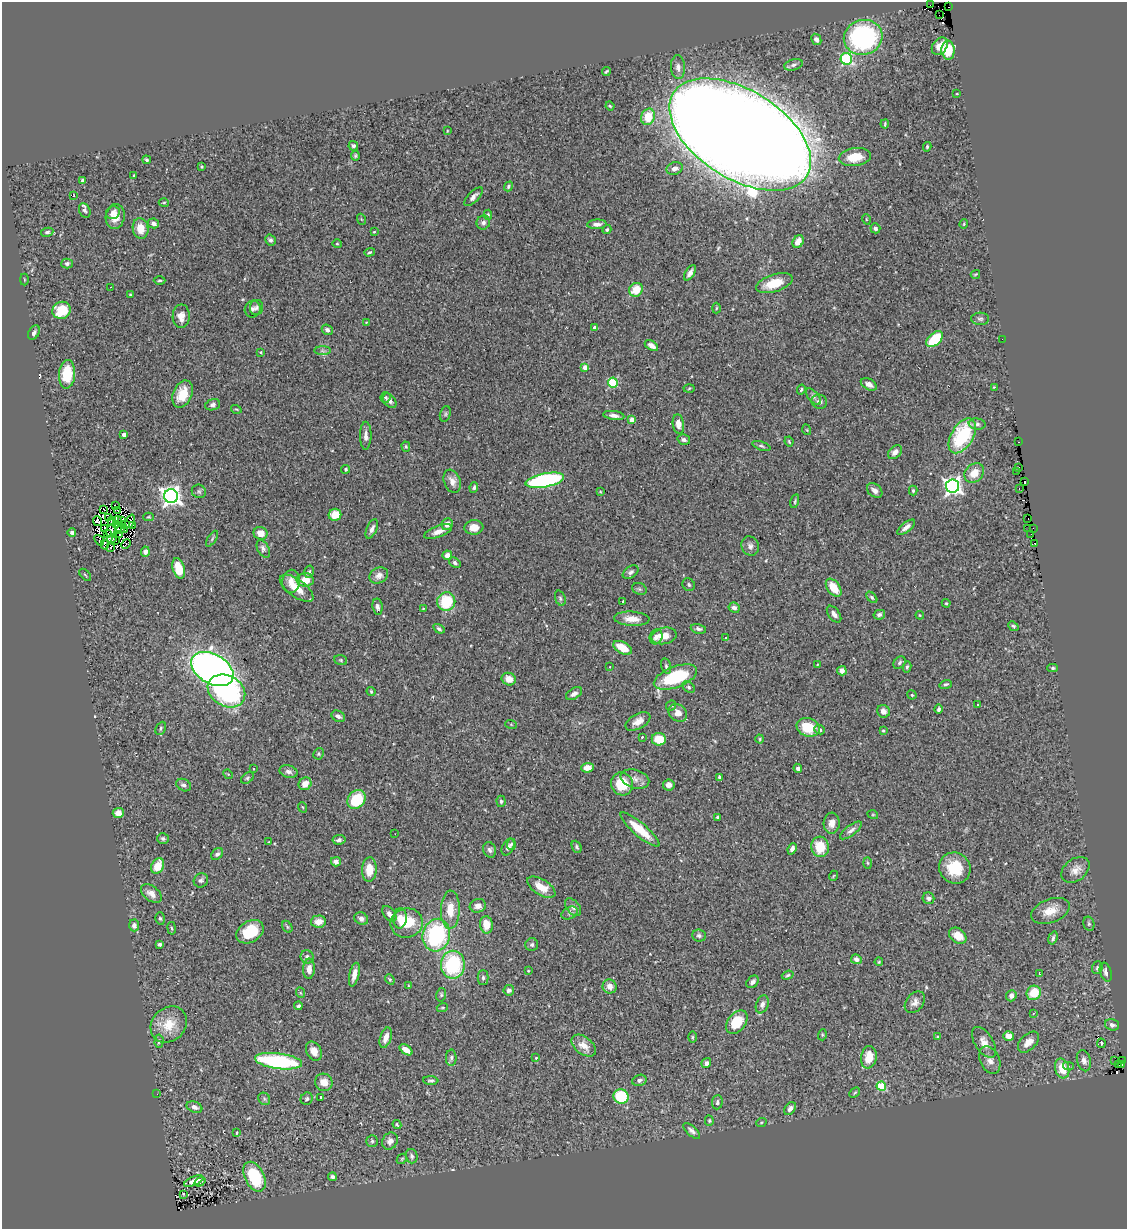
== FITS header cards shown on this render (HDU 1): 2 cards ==
NAXIS1  =                 1125
NAXIS2  =                 1227

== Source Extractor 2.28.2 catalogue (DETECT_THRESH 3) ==
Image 1125 x 1227 px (HDU 1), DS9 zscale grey, 1 PNG px = 1 image px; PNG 1129 x 1231 px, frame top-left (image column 1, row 1227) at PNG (2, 2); each listed source drawn as its Kron ellipse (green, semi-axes under 4 px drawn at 4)
Background 0.903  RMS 0.057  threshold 0.172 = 3 sigma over >= 5 px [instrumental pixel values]
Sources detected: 384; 12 with non-positive FLUX_AUTO (blend fragments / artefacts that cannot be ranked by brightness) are neither listed nor drawn; the other 372 listed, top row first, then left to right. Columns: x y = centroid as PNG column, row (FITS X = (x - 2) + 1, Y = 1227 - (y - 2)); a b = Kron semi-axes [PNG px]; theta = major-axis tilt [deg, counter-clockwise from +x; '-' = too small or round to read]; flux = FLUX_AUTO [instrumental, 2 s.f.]
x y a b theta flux
930 5 3 2 - 13
949 7 3 2 - 12
939 15 2 2 - 5.5
863 37 19 17 15 630
816 39 6 5 - 12
940 46 9 7 54 33
948 50 9 6 -86 130
846 59 6 5 - 420
793 65 10 5 14 11
678 67 12 7 -86 18
606 71 4 2 - 4.8
957 94 3 2 - 2.3
610 106 4 3 - 4
648 117 8 7 - 87
885 124 4 2 - 4.2
447 131 3 2 - 2.8
740 135 79 44 -32 23000
353 146 5 4 - 8.4
927 147 5 3 - 5.2
355 156 5 4 - 5.9
855 157 16 9 7 81
147 160 4 4 - 6.6
202 167 4 3 - 3.9
675 168 8 6 17 20
134 176 3 3 - 4.5
82 180 3 3 - 6.4
508 186 5 4 - 7.5
74 196 3 2 - 6.1
474 197 12 5 46 16
164 202 5 3 - 3.9
85 210 7 5 -65 9.1
113 213 7 6 - 14
488 215 5 4 - 5.5
115 217 13 9 80 42
361 219 5 3 - 3.3
866 219 5 3 - 3.2
483 222 7 6 - 13
153 223 5 5 - 16
597 224 9 5 2 17
964 224 4 4 - 4
141 228 10 8 -82 56
875 228 5 5 - 10
607 230 5 4 - 6.5
47 232 6 4 11 8.6
374 232 3 2 - 2.9
270 240 6 5 - 9.9
798 242 7 5 60 35
337 244 4 4 - 4.4
370 252 5 4 - 5.2
67 264 5 5 - 8.2
690 273 8 4 57 18
975 274 5 3 - 4.1
24 280 6 3 90 3.6
160 280 6 3 1 5.1
774 283 19 8 18 94
111 287 3 2 - 4
636 290 7 6 - 65
130 295 3 2 - 3.3
257 308 8 6 77 9.7
716 308 5 3 - 4
253 309 8 7 - 13
62 310 9 8 - 110
181 316 12 8 89 36
980 319 9 6 -2 9.3
366 322 3 2 - 2.5
595 328 4 3 - 14
327 330 6 5 - 11
34 333 7 5 61 12
935 339 10 6 42 180
1002 339 2 2 - 70
651 346 7 4 -32 19
322 351 8 4 -1 8.9
261 352 3 3 - 3.5
585 367 4 4 - 42
67 374 14 8 87 130
613 382 5 5 - 240
869 384 9 5 -29 18
994 387 4 3 - 3.9
689 388 5 3 - 3.9
801 390 5 4 - 5.8
183 394 14 9 66 71
386 397 5 5 - 6.1
813 397 10 5 -49 11
390 401 8 5 -47 16
819 402 8 7 - 15
213 405 8 5 17 9.8
236 409 5 3 - 3.6
445 414 8 5 73 7.2
614 415 10 4 -8 18
631 420 4 4 - 37
678 424 10 5 -81 28
977 424 8 5 -7 12
807 430 5 3 - 3.3
124 435 4 4 - 27
366 436 14 5 90 20
962 436 19 11 58 290
684 440 6 5 - 10
789 442 5 3 - 4.2
1019 442 3 2 - 5.1
761 446 9 4 -19 8
406 447 5 4 - 4.9
895 452 8 6 44 20
1019 467 2 2 - 3
346 469 4 4 - 7.1
1017 471 2 2 - 9.7
974 473 11 8 44 55
545 480 19 6 11 670
452 481 12 8 -69 27
1025 481 3 2 - 12
952 486 6 6 - 1700
474 487 5 4 - 6.9
1019 489 3 2 - 9.7
875 490 8 6 -40 18
199 491 7 6 - 8.9
913 491 5 4 - 6.3
600 492 4 2 - 3.3
171 496 7 7 - 2300
795 501 7 3 75 5.2
115 505 3 2 - 6.6
104 509 3 2 - 1.9
117 510 3 2 - 3.6
335 515 6 6 - 61
148 517 5 4 - 4.3
109 518 3 2 - 5.3
1028 519 2 2 - 4.3
117 520 4 2 - 3.2
122 520 3 2 - 4
98 521 5 4 - 10
130 521 7 3 69 0.78
112 522 5 2 - 2.9
126 524 3 2 - 1.2
447 524 6 5 - 23
117 525 3 2 - 2.6
133 525 3 2 - 10
474 527 9 7 5 38
906 527 11 4 39 20
105 528 3 2 - 5
1028 528 2 2 - 2.8
1034 528 2 2 - 4
121 529 2 2 - 6.4
372 529 10 5 67 16
111 530 7 4 73 4.1
125 530 2 2 - 2.6
438 532 15 5 20 27
72 533 4 4 - 12
261 533 7 6 - 35
107 534 3 2 - 5.3
1031 534 2 2 - 2.7
120 535 3 2 - 3.9
112 539 5 3 - 4.3
212 539 9 3 57 6
99 540 6 3 -52 9.3
116 541 2 2 - 4.7
1035 543 3 2 - 37
126 544 5 3 - 12
105 545 4 2 - 3.5
750 546 10 8 -63 15
110 548 3 2 - 6.4
263 549 9 5 -60 16
145 552 5 4 - 16
447 555 5 4 - 19
455 563 6 4 -35 9
179 568 10 6 -73 85
309 572 6 5 - 7
631 572 9 5 33 10
85 575 7 2 -45 3.6
379 575 10 7 27 21
305 580 8 6 -3 57
291 581 11 9 78 34
689 585 7 6 - 8
297 588 20 8 -36 65
834 588 10 6 -54 78
639 589 7 5 -21 7.8
872 597 7 4 -46 7.5
560 598 8 5 -72 7.7
623 601 3 3 - 3.6
446 602 9 9 - 170
946 603 4 4 - 4.1
377 607 8 5 -81 13
734 608 5 5 - 12
423 609 3 3 - 3.4
834 614 10 5 -54 16
879 615 6 5 - 11
920 615 4 3 - 3.7
632 619 18 7 -4 43
1013 626 5 4 - 6.4
439 629 6 4 -33 7.1
698 629 8 5 -13 11
664 636 13 8 12 52
656 637 8 6 67 18
725 638 4 3 - 5.3
622 648 10 5 -28 58
341 660 6 5 - 5.6
899 663 7 5 48 8.6
817 665 3 3 - 3.4
666 666 8 4 -76 7.2
610 667 3 3 - 4.9
907 667 5 4 - 6.3
1053 668 5 4 - 7
212 669 23 14 -30 2400
842 671 5 4 - 20
675 677 23 10 21 250
509 679 7 6 - 39
946 684 6 4 18 6.3
689 687 7 5 -41 7.7
226 691 20 15 -29 680
371 691 4 3 - 4.8
574 694 9 5 33 16
912 695 4 4 - 5
978 704 3 3 - 12
671 706 5 4 - 5.3
938 709 5 3 - 8.7
883 711 7 6 - 15
678 713 10 8 -41 35
338 716 7 5 -29 12
638 721 13 7 29 31
511 724 6 4 -20 3.7
808 727 12 9 -18 98
161 728 7 5 65 7.1
820 730 5 4 - 8.6
883 731 4 3 - 4.4
642 737 3 3 - 3.4
659 739 7 6 - 86
760 739 4 4 - 4
319 754 6 5 - 6.2
588 768 6 4 5 37
798 768 5 4 - 11
254 769 3 2 - 2.8
289 772 9 6 -14 16
228 774 5 4 - 3.8
719 777 4 3 - 6.5
247 778 7 4 37 6.4
635 779 15 9 -16 27
305 784 7 6 - 32
622 784 11 11 - 110
184 785 8 6 -28 13
669 785 5 5 - 20
357 799 10 8 47 150
501 801 6 4 -88 6.5
302 807 5 3 - 3.6
118 813 5 5 - 34
873 815 5 3 - 3.3
718 817 3 3 - 6.3
832 823 10 8 85 27
640 830 25 6 -41 90
851 830 13 5 37 16
395 834 2 2 - 2.4
163 839 6 5 - 8
339 840 6 5 - 11
269 842 3 3 - 3.1
511 844 6 4 85 6.3
508 847 9 5 63 13
577 847 6 4 -66 6.3
820 847 10 9 - 90
792 849 6 4 67 17
490 850 8 6 -73 11
217 854 7 5 44 12
336 862 5 4 - 16
867 863 5 3 - 4.5
158 866 8 6 64 74
955 868 16 15 - 120
369 870 12 7 87 65
1075 870 16 11 39 34
833 876 5 3 - 3.3
201 880 7 7 - 10
541 887 16 8 -31 54
151 893 12 7 -36 27
929 898 6 5 - 12
478 906 8 6 18 26
573 907 10 6 -51 12
450 910 19 9 88 63
1050 911 20 11 20 59
570 913 8 5 27 10
389 914 9 5 -52 20
160 918 6 4 -73 6.3
400 918 10 7 84 44
361 919 7 6 - 18
318 922 7 6 - 38
407 923 16 14 17 130
1089 924 7 5 -76 7.3
134 925 6 5 - 18
486 925 9 6 -81 56
287 927 6 4 -60 6.3
172 928 6 3 -80 4.3
250 932 14 10 32 130
436 935 16 13 75 450
699 936 7 6 - 9.1
958 936 10 7 -37 44
1053 938 7 3 73 6.9
160 944 4 4 - 8.2
532 945 6 6 - 8.1
307 957 7 6 - 13
856 959 5 5 - 17
879 962 4 3 - 4.1
453 965 14 12 -90 310
1097 968 6 5 - 8
309 969 10 6 87 25
528 971 3 2 - 2.7
1106 972 10 5 -72 16
1039 974 3 2 - 5.4
354 975 12 5 77 29
788 975 6 4 20 5.9
483 978 7 5 90 8.4
390 979 5 4 - 5.3
753 982 7 5 46 12
409 986 4 3 - 3.2
610 986 7 7 - 28
509 990 5 5 - 13
301 993 5 3 - 3.5
1034 993 7 7 - 83
441 995 7 5 77 6.4
1011 996 6 5 - 17
915 1002 12 8 52 22
762 1004 9 6 70 14
298 1006 4 3 - 8.3
442 1008 5 3 - 4.3
1034 1013 3 2 - 7.5
737 1022 13 9 51 110
169 1025 20 16 45 90
1112 1025 7 5 -17 14
822 1035 5 3 - 3.6
1009 1036 5 4 - 36
692 1037 6 4 90 5
938 1037 4 3 - 4.6
386 1038 10 5 72 30
159 1041 7 4 86 8.3
984 1042 17 9 -57 37
1028 1042 13 7 44 34
1101 1043 5 3 - 5.8
584 1046 14 8 -38 42
406 1050 7 4 -35 39
314 1051 10 7 -62 32
869 1057 11 7 80 66
451 1058 8 5 88 9.4
536 1058 3 2 - 3.6
990 1060 14 9 -67 30
1122 1060 2 2 - 17
279 1061 24 7 -7 400
1084 1061 11 7 -74 17
1114 1061 3 2 - 3.4
706 1063 5 4 - 12
1118 1064 2 2 - 34
1122 1065 2 2 - 5
1068 1066 5 4 - 7.7
1062 1068 10 7 -75 73
431 1080 7 4 -1 8.1
639 1080 7 5 17 15
324 1082 9 8 - 35
881 1086 4 4 - 210
855 1093 6 3 44 4.7
157 1094 3 3 - 2
321 1097 3 3 - 12
621 1097 7 7 - 160
264 1099 6 5 - 8.4
307 1099 6 6 - 7.9
717 1102 7 5 85 11
194 1107 8 5 -20 16
790 1109 7 5 51 16
709 1121 5 4 - 5
761 1123 5 3 - 3.9
397 1124 5 3 - 4.8
692 1131 10 4 -42 13
237 1133 4 2 - 3.3
372 1141 5 5 - 7.5
390 1141 9 7 56 19
412 1156 7 6 - 9.2
402 1159 6 4 45 4.6
254 1177 16 9 -63 230
332 1177 4 4 - 9.1
194 1181 10 4 23 30
200 1182 6 3 34 93
183 1194 3 2 - 8.5
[12 non-positive-flux detections neither listed nor drawn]